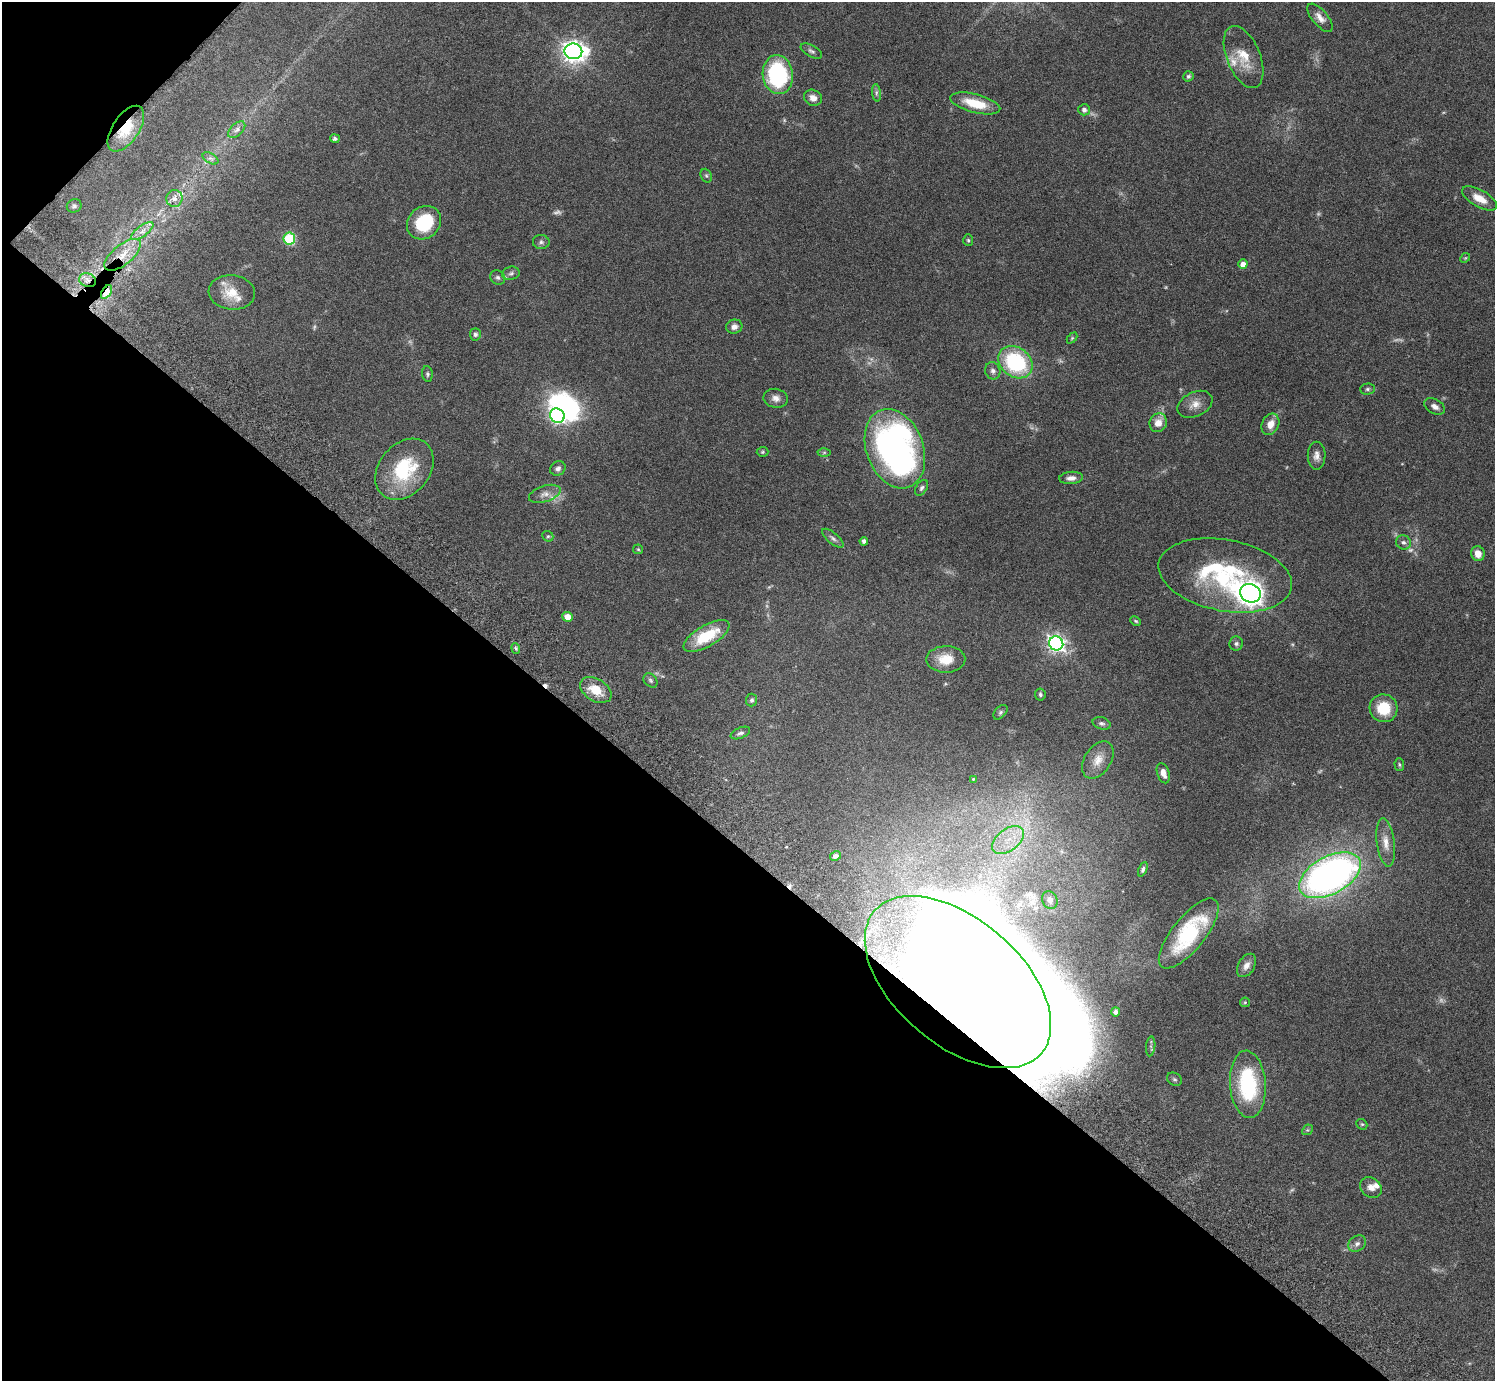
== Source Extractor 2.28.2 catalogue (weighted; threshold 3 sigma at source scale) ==
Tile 9 of 4 x 4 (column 1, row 3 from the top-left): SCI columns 46-1538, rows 1726-3104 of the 6059 x 6069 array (HDU 1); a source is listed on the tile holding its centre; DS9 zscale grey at full resolution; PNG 1497 x 1383 px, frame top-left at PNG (2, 2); each listed source drawn as its Kron ellipse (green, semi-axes under 4 px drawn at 4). Shown black and unused: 40% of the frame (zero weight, under 3 of 6 exposures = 3% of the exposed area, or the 3 px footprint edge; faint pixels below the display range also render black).
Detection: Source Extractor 2.28.2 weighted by HDU 2 'WHT'; one run over the whole footprint, this tile lists its part. Background 0.0834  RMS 0.0047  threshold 0.0191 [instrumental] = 3 sigma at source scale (4.09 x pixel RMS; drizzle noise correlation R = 1.36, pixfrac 0.8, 0.05/0.05 arcsec/px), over >= 5 px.
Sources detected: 119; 13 too faint to see at this stretch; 2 inside a brighter object's white glare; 2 cosmic-ray / hot-pixel residue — neither listed nor drawn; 4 inside a brighter listed object's ellipse — not listed separately; the other 98 listed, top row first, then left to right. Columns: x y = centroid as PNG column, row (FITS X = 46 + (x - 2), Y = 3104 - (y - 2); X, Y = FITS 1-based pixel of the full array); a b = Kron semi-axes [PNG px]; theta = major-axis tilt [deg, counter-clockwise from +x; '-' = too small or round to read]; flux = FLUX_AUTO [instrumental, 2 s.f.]
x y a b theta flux
1320 18 17 7 -50 3.2
573 51 9 8 - 320
811 51 12 6 -29 1.2
1244 57 33 16 -68 11
778 75 19 15 -82 46
1188 76 5 5 - 0.77
876 93 8 4 -83 1
813 98 9 8 - 2.7
975 103 26 9 -14 11
1084 110 6 5 - 1.7
126 129 26 13 56 13
237 130 10 6 45 1.7
335 138 5 4 - 1.3
210 158 8 5 -30 1.1
706 176 7 5 -68 0.85
174 198 8 8 - 2.5
1480 198 19 8 -29 5.5
74 206 7 6 - 1
424 223 18 15 41 21
142 231 13 5 36 2.3
289 239 6 6 - 31
968 240 6 5 - 0.67
541 242 8 7 - 1.2
123 255 22 10 39 8.2
1465 258 5 4 - 0.47
1243 264 5 4 - 3
511 273 9 6 13 1.2
498 277 8 7 - 1.2
88 280 8 6 -21 2.4
107 292 7 4 57 9.9
232 292 23 17 -5 8.4
734 327 8 7 - 2
475 334 6 5 - 1.1
1072 338 6 4 46 0.53
1015 362 18 14 -38 38
993 371 8 7 - 1.6
427 374 8 5 -83 0.82
1367 389 7 5 2 0.86
776 398 12 9 -9 2.6
1195 404 18 12 26 4.2
1435 406 11 7 -29 2.2
557 416 8 6 -43 92
1158 423 9 8 - 4.5
1270 424 11 8 65 4.1
895 449 41 28 -69 160
762 452 6 5 - 0.64
824 452 6 4 1 0.64
1317 456 14 9 89 2.6
558 468 8 7 - 1.6
404 469 34 25 49 27
1071 478 12 6 4 2.4
921 488 8 5 57 1
545 494 16 8 18 2.8
548 536 6 5 - 0.61
833 538 13 5 -40 1.5
864 541 4 4 - 1.3
1403 542 8 6 -34 1.3
638 549 5 5 - 0.51
1478 554 7 6 - 4.1
1225 575 68 35 -11 61
1250 593 10 9 - 390
568 617 5 4 - 5.2
1136 621 5 3 - 0.55
706 636 26 10 30 16
1056 643 7 6 - 160
1236 644 7 7 - 1
516 648 5 4 - 0.66
946 659 19 13 1 7.9
650 680 8 6 -46 0.95
596 690 17 11 -31 8.6
1040 694 6 5 - 0.91
751 700 6 5 - 0.92
1384 708 14 14 - 12
1000 712 8 5 46 0.94
1102 723 9 6 -16 1.1
740 733 10 5 23 1.3
1098 760 20 13 58 5.7
1399 764 6 4 -86 0.65
1163 773 10 6 -72 2.9
973 779 3 3 - 0.31
1008 840 18 11 37 8.7
1386 843 24 9 -82 4.6
835 856 6 4 30 1.2
1143 869 7 4 65 0.95
1330 875 33 18 28 200
1050 900 9 7 -68 1.9
1189 933 43 16 51 35
1246 965 13 8 59 2.7
958 982 110 63 -41 2300
1245 1002 5 4 - 0.51
1116 1012 4 3 - 0.98
1151 1046 10 4 84 1.4
1174 1079 8 6 -30 1
1248 1084 34 18 -86 35
1362 1124 6 5 - 0.56
1307 1130 6 4 42 0.56
1371 1187 11 9 -39 2.7
1357 1244 9 7 34 1.7
Overlapping masked pixels (flux is a lower limit): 5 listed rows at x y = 126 129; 123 255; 88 280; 107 292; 958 982